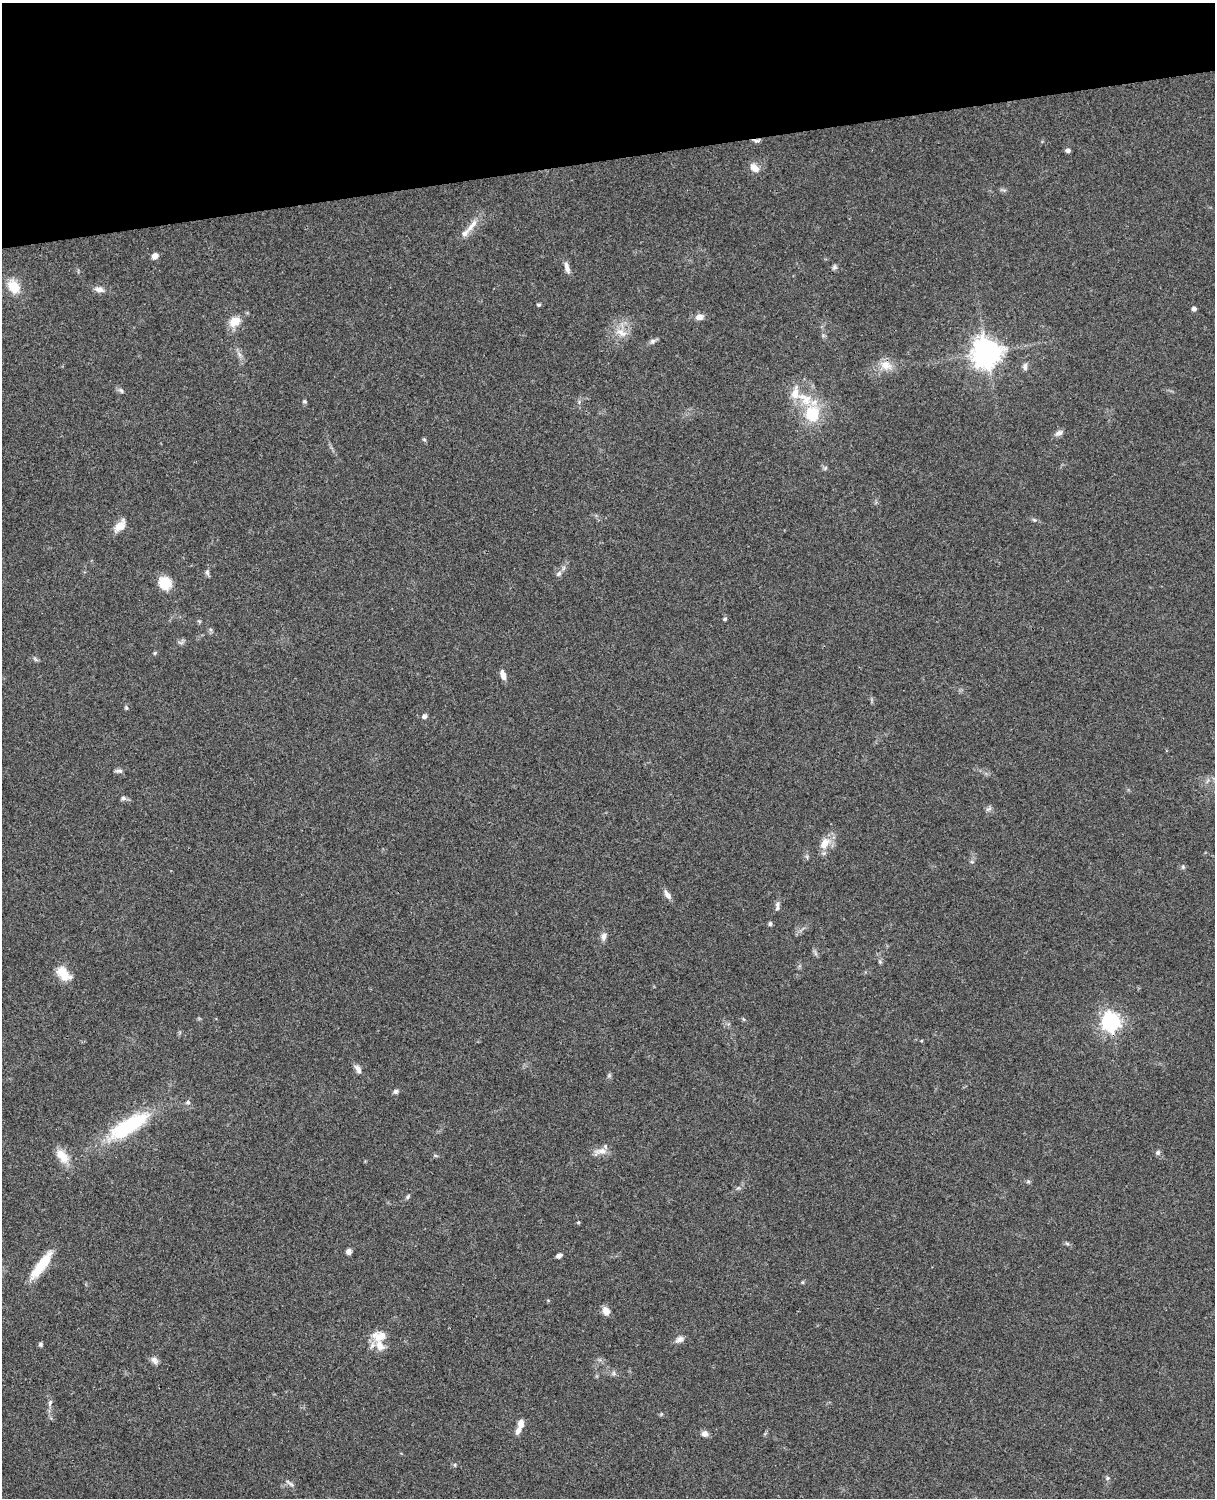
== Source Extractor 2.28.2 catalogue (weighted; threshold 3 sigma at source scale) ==
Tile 3 of 4 x 3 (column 3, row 1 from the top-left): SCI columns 2545-3757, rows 3269-4764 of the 5088 x 4927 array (HDU 1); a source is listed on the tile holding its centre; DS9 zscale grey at full resolution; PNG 1217 x 1500 px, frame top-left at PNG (2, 3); no overlay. Shown black and unused: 10% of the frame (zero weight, under 3 of 4 exposures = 6% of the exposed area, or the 3 px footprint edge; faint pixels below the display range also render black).
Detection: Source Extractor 2.28.2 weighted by HDU 2 'WHT'; one run over the whole footprint, this tile lists its part. Background 0.0801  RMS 0.0058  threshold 0.0261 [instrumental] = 3 sigma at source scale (4.5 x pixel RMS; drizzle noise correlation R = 1.50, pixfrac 1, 0.05/0.05 arcsec/px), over >= 5 px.
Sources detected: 82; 5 inside a brighter listed object's ellipse — not listed separately; the other 77 listed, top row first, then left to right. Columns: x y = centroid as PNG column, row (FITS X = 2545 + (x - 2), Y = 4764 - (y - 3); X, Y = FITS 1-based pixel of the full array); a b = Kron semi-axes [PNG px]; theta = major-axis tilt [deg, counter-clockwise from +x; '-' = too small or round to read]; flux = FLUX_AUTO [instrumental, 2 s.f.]
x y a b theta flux
756 141 9 5 -2 1.5
1068 150 5 4 - 2.1
755 168 14 9 -42 4.5
472 225 28 7 51 6
155 256 6 5 - 3.6
567 267 16 6 -74 3
834 267 7 6 - 1.3
13 286 15 11 -59 11
99 289 12 7 -12 3.3
539 305 5 4 - 0.81
1194 309 4 4 - 2.2
699 317 9 7 9 3.4
235 322 16 12 25 7.7
621 332 17 9 -35 5.9
652 341 9 6 40 1.7
986 352 10 9 - 690
239 354 7 4 -71 1.6
886 365 17 11 -21 6.8
1025 366 10 6 80 2.2
121 390 8 5 -49 1.4
795 394 19 11 85 8.3
304 401 5 5 - 0.81
812 414 17 15 -87 22
1059 433 12 7 29 2.2
424 439 5 5 - 0.8
1034 520 7 5 -21 1
120 526 16 8 48 6.6
207 572 9 5 -80 1.3
559 574 8 6 43 1.7
165 582 11 10 - 15
725 619 5 4 - 0.74
199 621 6 4 -19 0.66
155 653 5 5 - 0.7
35 659 8 4 -53 0.95
503 675 11 6 -72 3.6
126 708 6 5 - 0.89
424 716 5 5 - 2.1
119 771 9 5 -3 1.6
123 798 7 5 -13 1.5
988 809 10 4 26 1.3
825 843 17 11 52 7.5
972 862 6 3 -18 0.74
1183 867 6 5 - 1.2
667 895 13 7 -52 2.8
777 908 8 6 66 1.6
770 924 5 5 - 1.2
603 937 10 7 76 2.6
880 962 6 4 -46 0.81
63 973 16 10 -48 11
1110 1021 7 7 - 250
358 1069 13 6 -61 2.7
609 1075 6 4 47 0.93
396 1091 6 6 - 1.3
188 1102 6 6 - 1.3
128 1126 57 18 32 45
601 1151 19 8 11 4.7
1158 1152 7 6 - 1.2
62 1156 20 11 -48 8.9
1028 1182 6 4 19 0.81
408 1197 7 5 51 0.97
578 1222 4 3 - 0.7
1067 1243 6 4 -3 0.94
349 1252 6 6 - 2.4
559 1256 6 5 - 1.9
41 1265 37 10 54 16
606 1311 10 8 -56 3.7
379 1336 18 12 1 8.2
680 1339 11 7 24 2.6
41 1344 6 5 - 0.97
154 1360 11 7 -55 2.5
614 1373 7 4 -90 1
50 1403 11 5 72 1.8
521 1424 10 7 88 3.6
705 1434 7 7 - 3
455 1465 6 3 -72 0.63
1108 1478 6 5 - 0.99
290 1483 15 4 -39 1.5
Overlapping masked pixels (flux is a lower limit): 1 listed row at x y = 756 141